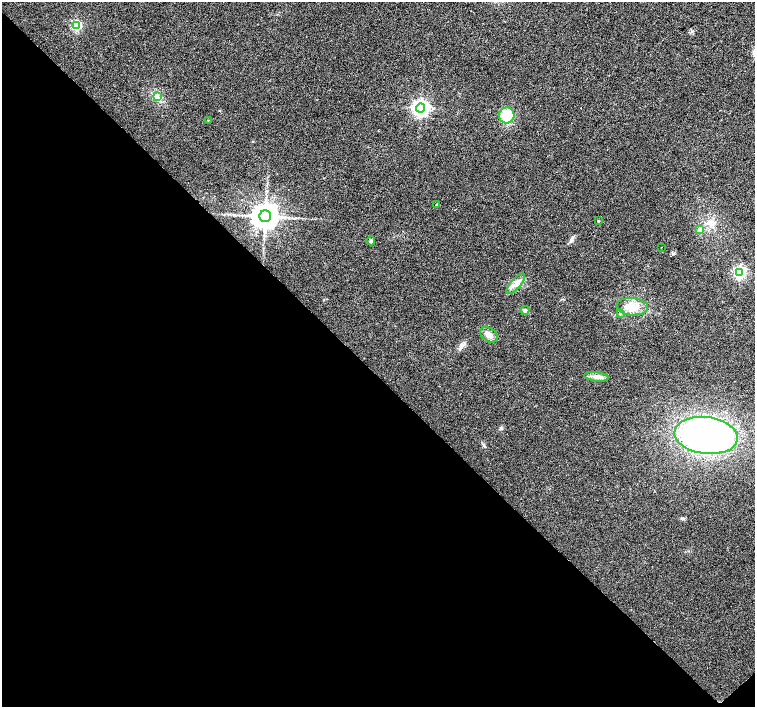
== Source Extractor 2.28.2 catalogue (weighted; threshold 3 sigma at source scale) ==
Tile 14 of 4 x 4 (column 2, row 4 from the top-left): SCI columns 1511-3015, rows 219-1627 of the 6026 x 6007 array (HDU 1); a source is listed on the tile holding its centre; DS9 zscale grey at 2 x 2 block average (1 PNG px = mean of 2 x 2 image px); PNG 757 x 709 px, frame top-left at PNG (2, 2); each listed source drawn as its Kron ellipse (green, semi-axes under 4 px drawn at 4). Shown black and unused: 47% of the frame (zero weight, under 2 of 3 exposures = <1% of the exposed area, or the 3 px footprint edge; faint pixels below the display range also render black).
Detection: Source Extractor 2.28.2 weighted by HDU 2 'WHT'; one run over the whole footprint, this tile lists its part. Background 0.0157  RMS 0.0077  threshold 0.0345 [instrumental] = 3 sigma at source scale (4.5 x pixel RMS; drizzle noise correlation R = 1.50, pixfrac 1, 0.0396/0.0396 arcsec/px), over >= 5 px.
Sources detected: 20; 1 cosmic-ray / hot-pixel residue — neither listed nor drawn; the other 19 listed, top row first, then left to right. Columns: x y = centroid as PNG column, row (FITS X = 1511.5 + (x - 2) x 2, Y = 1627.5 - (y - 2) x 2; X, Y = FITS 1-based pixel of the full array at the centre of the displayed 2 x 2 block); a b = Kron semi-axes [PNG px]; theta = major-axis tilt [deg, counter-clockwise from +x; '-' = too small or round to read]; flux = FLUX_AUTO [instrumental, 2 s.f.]
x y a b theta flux
77 25 4 3 - 170
157 97 3 3 - 3.2
420 108 4 4 - 690
507 115 8 7 - 56
208 120 2 2 - 0.99
436 205 2 2 - 1.8
265 216 6 5 - 2600
598 221 3 2 - 1.3
700 229 3 3 - 20
371 241 4 3 - 2.8
662 247 2 2 - 0.69
740 272 4 4 - 330
516 284 13 5 48 11
632 307 15 9 -3 24
525 310 4 4 - 3.2
620 313 4 4 - 2.7
489 335 10 6 -38 9.6
596 377 12 4 -7 8.7
706 435 32 18 -7 640
Diffuse or blended objects may show on this block-average render without a row.